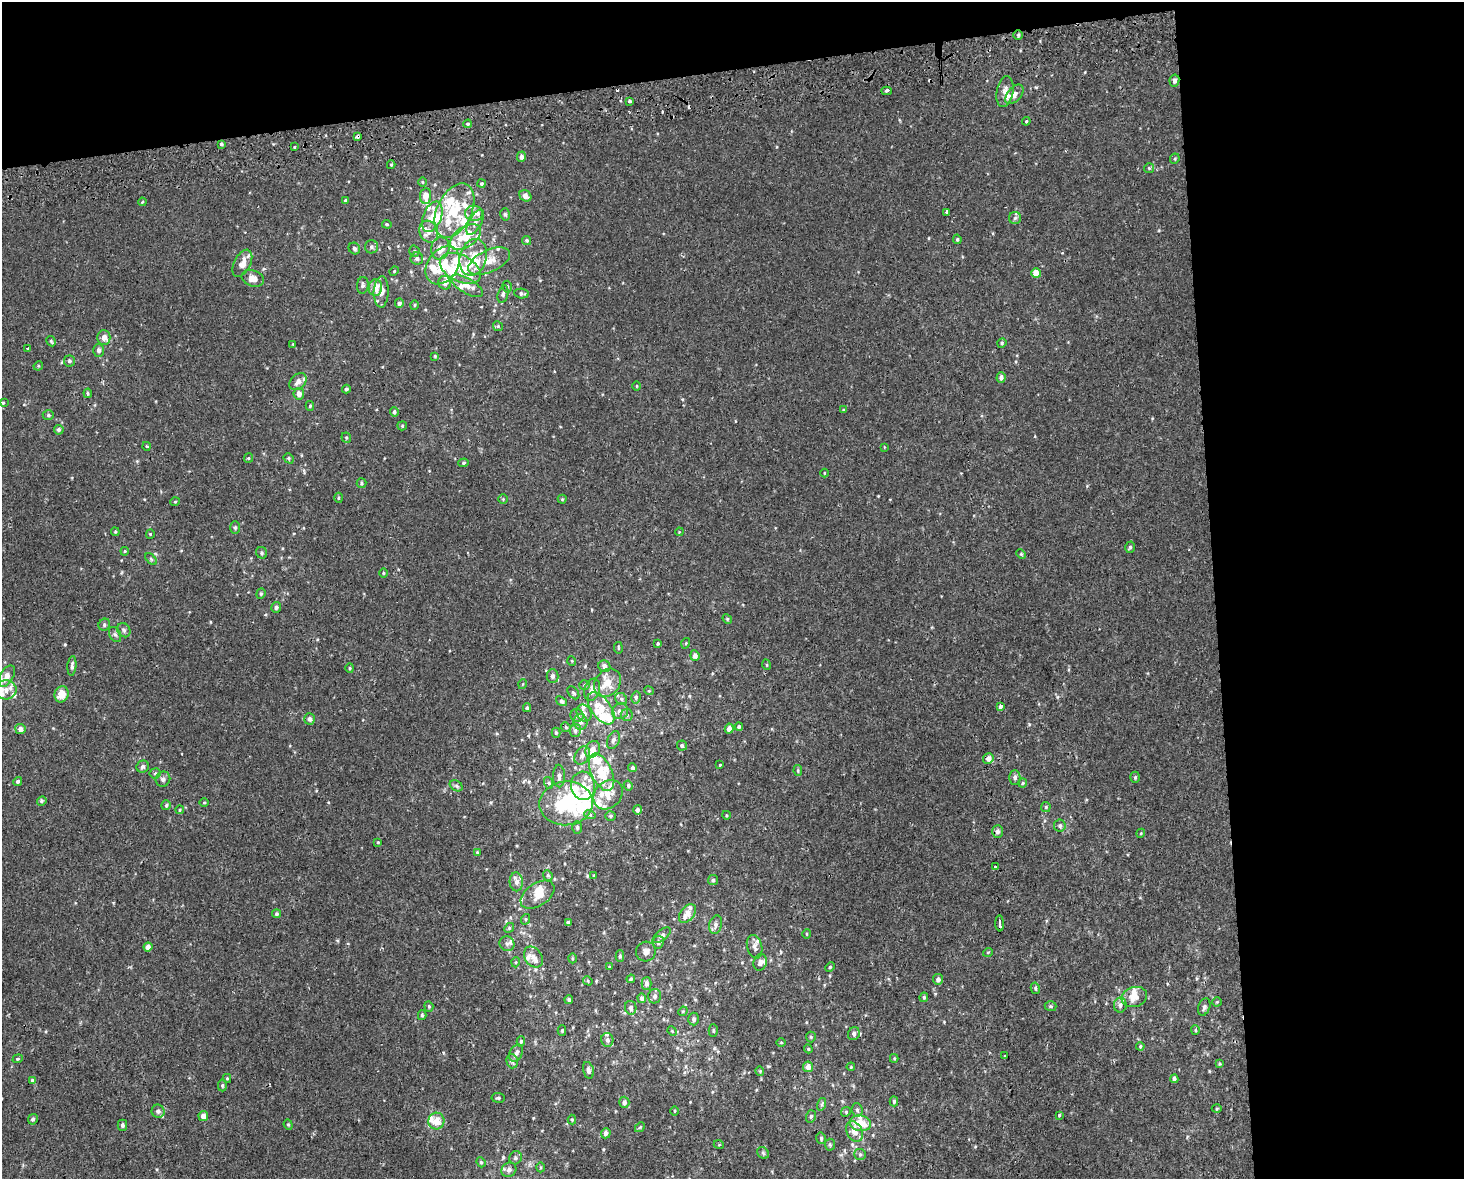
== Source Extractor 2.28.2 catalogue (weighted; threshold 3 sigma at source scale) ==
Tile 3 of 3 x 4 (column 3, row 1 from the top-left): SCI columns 2945-4406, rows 3572-4748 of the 4470 x 4790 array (HDU 1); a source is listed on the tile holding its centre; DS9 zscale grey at full resolution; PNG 1466 x 1181 px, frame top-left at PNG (2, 2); each listed source drawn as its Kron ellipse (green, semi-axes under 4 px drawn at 4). Shown black and unused: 23% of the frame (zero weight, under 2 of 3 exposures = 2% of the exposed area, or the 3 px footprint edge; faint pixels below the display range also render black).
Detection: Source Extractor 2.28.2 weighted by HDU 2 'WHT'; one run over the whole footprint, this tile lists its part. Background 3.92e-04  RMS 0.0028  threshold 0.0127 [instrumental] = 3 sigma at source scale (4.5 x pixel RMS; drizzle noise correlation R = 1.50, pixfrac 1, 0.0396/0.0396 arcsec/px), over >= 5 px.
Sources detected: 353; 3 inside a brighter object's white glare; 4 cosmic-ray / hot-pixel residue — neither listed nor drawn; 62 inside a brighter listed object's ellipse — not listed separately; the other 284 listed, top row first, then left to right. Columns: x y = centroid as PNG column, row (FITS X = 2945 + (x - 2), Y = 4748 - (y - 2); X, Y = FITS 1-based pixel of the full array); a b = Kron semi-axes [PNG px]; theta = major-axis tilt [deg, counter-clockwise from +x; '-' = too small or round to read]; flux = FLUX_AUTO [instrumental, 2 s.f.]
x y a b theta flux
1018 35 5 5 - 0.46
1174 80 6 5 - 1.2
887 91 5 4 - 0.43
1005 92 15 8 80 2.2
1014 94 11 7 49 1.5
629 101 3 3 - 2.2
1026 121 4 4 - 0.34
468 124 4 3 - 0.36
357 136 4 3 - 1
221 144 3 3 - 0.43
295 147 3 2 - 0.26
521 157 5 4 - 1.1
1175 159 5 5 - 0.34
391 165 4 4 - 0.29
1149 168 5 5 - 0.38
422 182 5 3 - 0.24
482 183 4 4 - 0.42
426 196 8 5 84 2.5
525 196 6 5 - 1.8
345 200 4 4 - 0.44
142 202 4 3 - 0.22
454 210 29 17 65 11
947 212 4 3 - 2.6
474 213 9 7 -6 1.8
505 214 6 5 - 0.48
432 217 16 9 67 4.2
1015 218 6 6 - 0.67
475 222 14 6 61 1.5
387 224 5 4 - 0.35
429 232 11 9 -64 2.2
465 237 17 10 35 5.4
957 239 4 3 - 0.37
527 240 4 4 - 0.4
371 247 6 6 - 0.71
440 248 11 9 76 3.3
354 249 6 5 - 0.7
414 251 6 5 - 0.49
473 257 19 13 75 5.6
417 258 6 6 - 0.81
489 261 22 11 25 4.1
242 263 14 8 63 2.6
443 265 21 15 54 7.4
460 268 22 13 -27 6
394 271 5 4 - 0.28
1036 273 5 4 - 3.2
253 278 11 8 -19 2.3
445 283 7 6 - 1.3
363 285 8 6 84 0.65
467 286 18 7 -31 2.6
507 287 6 5 - 0.49
375 288 8 6 80 2.7
381 292 15 7 88 2.3
503 294 9 5 73 0.66
522 294 7 5 -3 0.65
399 303 5 4 - 0.82
414 305 5 3 - 0.27
498 326 5 4 - 0.39
104 337 7 6 - 1.5
51 341 5 4 - 0.4
1002 343 5 4 - 0.36
293 344 4 4 - 0.2
28 348 3 3 - 0.46
99 350 6 5 - 0.87
435 356 4 4 - 0.29
69 361 5 5 - 0.56
38 366 5 4 - 0.29
1001 377 5 4 - 0.84
298 382 10 7 42 1.3
637 386 5 3 - 0.24
346 389 4 4 - 0.58
88 393 5 3 - 0.35
299 394 6 5 - 1.5
3 403 4 3 - 0.36
310 406 5 4 - 0.36
843 410 4 3 - 0.27
394 412 5 4 - 0.62
48 415 5 5 - 0.43
402 426 5 4 - 0.31
59 430 5 5 - 0.57
346 438 5 5 - 0.4
146 446 4 3 - 0.25
884 447 4 2 - 0.18
248 458 5 4 - 0.32
289 458 5 4 - 0.4
464 463 5 4 - 0.38
824 473 4 3 - 0.21
361 483 5 4 - 0.39
338 498 5 3 - 0.33
503 499 5 5 - 0.33
562 499 4 4 - 0.27
175 502 5 3 - 0.24
235 528 6 5 - 0.51
115 532 4 3 - 0.33
679 532 4 3 - 0.23
150 534 4 4 - 0.28
1130 547 6 4 72 0.49
125 551 4 3 - 0.23
262 553 6 5 - 0.52
1021 554 5 4 - 0.34
151 559 7 4 -46 0.41
383 573 4 3 - 0.27
261 594 5 4 - 0.38
276 607 5 5 - 0.6
727 619 5 4 - 0.33
104 625 6 5 - 0.58
124 630 7 6 - 0.72
115 635 8 5 -61 0.73
658 643 4 3 - 0.29
686 643 5 3 - 0.22
618 648 6 3 -82 0.25
695 656 5 4 - 1.2
572 661 5 3 - 0.23
767 665 5 3 - 0.26
72 666 10 4 85 0.75
604 666 6 5 - 1.4
350 668 4 4 - 0.32
7 676 12 6 59 2.5
552 676 7 6 - 0.96
607 683 15 12 51 4.8
523 684 5 3 - 0.21
585 685 5 5 - 0.41
6 690 10 9 - 2.4
592 690 11 7 72 2.6
649 691 5 3 - 0.25
573 693 7 5 -51 0.44
61 694 8 7 - 3.7
636 697 6 4 78 0.6
621 699 6 5 - 0.76
561 701 6 4 -36 0.53
1001 707 4 3 - 1.3
527 708 4 3 - 0.44
601 708 18 10 -54 4.4
620 711 8 7 - 1.5
584 713 9 7 -64 1.4
577 715 7 6 - 0.99
627 715 6 6 - 0.66
310 719 6 5 - 0.98
581 722 8 7 - 1.1
566 727 5 4 - 0.39
739 727 4 4 - 0.44
20 729 5 5 - 1.4
729 729 5 4 - 1.4
575 731 6 5 - 0.69
556 733 5 4 - 0.39
613 740 9 6 68 0.95
682 746 5 5 - 0.68
593 749 9 7 60 2.1
582 755 9 7 60 1.5
988 758 5 5 - 1.6
720 764 3 3 - 1.1
143 767 6 6 - 0.61
632 768 4 4 - 0.61
798 771 5 4 - 0.34
602 772 20 10 -65 6.8
155 773 5 5 - 0.44
559 776 11 6 -89 1.2
1135 777 5 4 - 0.44
1015 778 7 5 90 0.75
163 779 8 7 - 0.99
18 781 4 4 - 0.58
549 783 6 4 -72 0.38
1023 783 4 4 - 0.34
628 785 5 4 - 0.53
456 786 7 5 -32 0.56
583 786 14 12 -84 4.5
608 795 16 13 45 3.7
42 801 5 4 - 0.4
204 803 5 3 - 0.26
566 803 27 22 4 16
166 805 5 4 - 0.45
1046 807 5 5 - 0.34
180 810 4 3 - 0.29
637 810 4 4 - 0.88
590 815 6 3 -19 0.38
726 815 4 3 - 0.23
610 816 5 4 - 0.45
1060 826 6 6 - 0.67
577 827 6 5 - 0.52
997 831 6 5 - 1
1141 833 4 3 - 0.26
378 842 3 3 - 0.22
477 852 4 3 - 0.27
995 867 3 3 - 2.1
548 875 5 4 - 0.41
594 876 4 3 - 0.26
713 880 5 5 - 0.43
516 882 9 6 -86 1.4
537 895 19 11 34 4
277 914 4 4 - 0.51
687 914 11 7 52 2.8
526 919 5 3 - 0.3
568 922 4 3 - 0.56
1000 923 8 3 -87 5.3
716 925 9 6 74 1
509 928 5 4 - 0.38
807 934 5 3 - 0.27
662 935 11 5 38 0.76
658 942 6 5 - 0.83
507 944 8 7 - 0.9
148 947 4 4 - 1.5
755 947 12 7 -75 1.5
646 952 10 9 - 1.4
988 952 5 3 - 0.22
620 956 5 4 - 0.49
533 957 11 8 -55 1.8
572 958 5 3 - 0.31
516 962 5 3 - 0.25
760 962 8 6 74 1
609 967 3 3 - 0.24
830 967 5 4 - 0.33
631 979 4 3 - 0.33
938 979 5 5 - 1
588 981 5 3 - 0.29
647 984 6 5 - 1
1035 988 6 4 -80 0.48
655 996 7 6 - 0.82
924 997 5 4 - 0.43
1134 997 13 10 17 3.2
642 998 5 4 - 1.2
569 1000 4 4 - 0.52
1217 1002 4 4 - 0.27
1120 1005 7 6 - 0.97
429 1006 5 4 - 0.36
1051 1006 6 5 - 0.44
1204 1007 9 6 72 0.8
631 1008 7 5 -79 0.94
683 1011 5 4 - 0.33
422 1015 5 4 - 0.4
694 1019 6 5 - 0.64
562 1030 5 4 - 0.43
1195 1030 5 4 - 0.34
672 1031 5 4 - 0.26
713 1031 6 4 -89 0.43
854 1034 6 5 - 0.93
811 1037 5 5 - 0.38
607 1040 7 6 - 0.91
521 1041 5 4 - 0.44
781 1042 5 3 - 0.24
1140 1046 4 4 - 0.3
808 1049 4 4 - 0.31
516 1053 9 6 60 1
1005 1056 3 3 - 0.98
894 1058 4 4 - 0.31
18 1059 5 4 - 0.35
512 1061 7 5 -75 0.78
1219 1064 4 4 - 0.31
808 1067 5 5 - 1.7
851 1067 4 3 - 0.28
588 1070 8 5 -75 1.2
760 1071 4 4 - 0.28
227 1078 4 4 - 0.32
1174 1079 4 4 - 0.8
32 1080 4 3 - 1
222 1086 6 4 -89 0.4
498 1098 6 5 - 0.44
894 1101 5 4 - 0.46
624 1102 6 5 - 1
822 1104 6 4 72 0.44
1217 1109 5 3 - 0.29
857 1110 6 5 - 0.6
158 1111 6 6 - 0.78
674 1111 5 3 - 0.24
846 1112 5 4 - 0.41
1059 1115 3 3 - 0.29
203 1116 5 5 - 1.8
811 1116 6 5 - 0.47
33 1119 5 4 - 0.55
572 1120 5 4 - 0.33
436 1121 8 8 - 3.1
860 1123 11 8 -10 5.2
122 1125 5 5 - 0.64
288 1125 5 4 - 0.35
640 1127 5 4 - 0.29
854 1131 11 8 -62 2.3
606 1133 5 4 - 1.1
821 1138 6 4 -76 0.47
719 1145 5 3 - 0.27
830 1145 6 5 - 0.48
763 1153 6 5 - 0.46
860 1154 6 5 - 0.51
515 1158 7 6 - 0.68
481 1162 5 4 - 0.37
541 1167 5 3 - 0.3
509 1170 8 7 - 1.1
Overlapping masked pixels (flux is a lower limit): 2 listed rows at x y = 357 136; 1000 923
Isophote crosses this tile's border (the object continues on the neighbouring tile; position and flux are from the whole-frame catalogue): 1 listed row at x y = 6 690
Unlisted compact peaks at least as high as the median listed source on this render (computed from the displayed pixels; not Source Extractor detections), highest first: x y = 65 644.